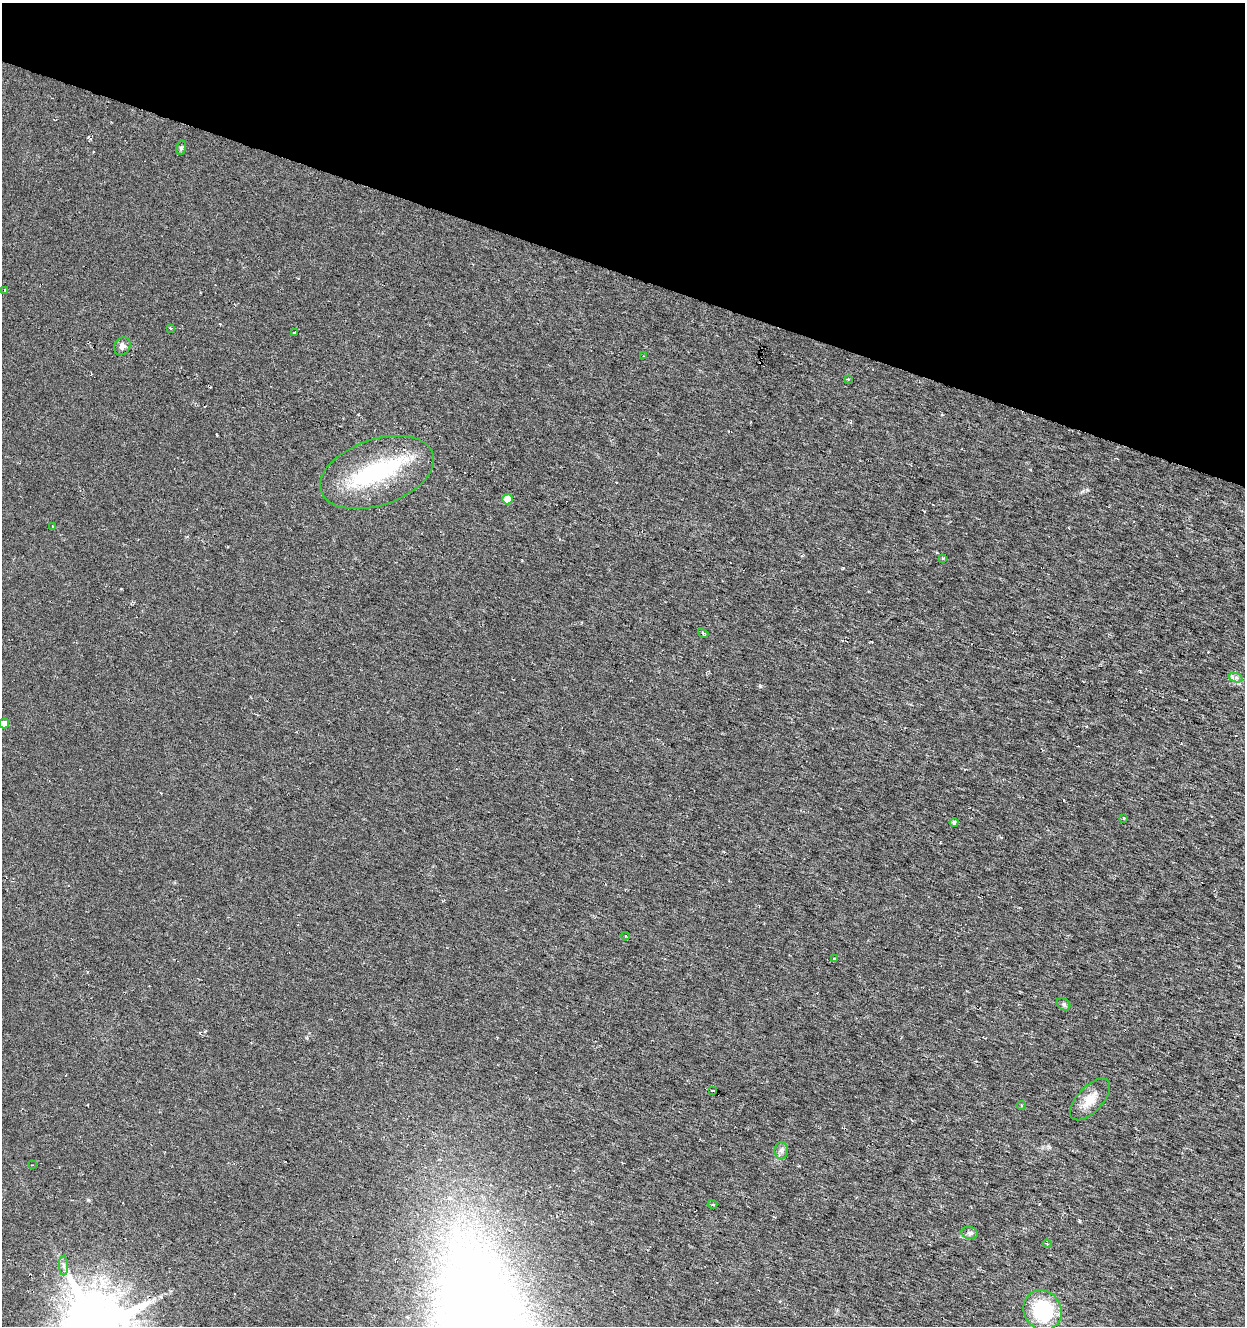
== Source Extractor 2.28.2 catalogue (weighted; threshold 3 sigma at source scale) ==
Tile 2 of 4 x 4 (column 2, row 1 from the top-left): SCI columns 1458-2700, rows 3975-5298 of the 5463 x 5298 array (HDU 1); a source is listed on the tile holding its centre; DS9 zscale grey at full resolution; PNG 1247 x 1328 px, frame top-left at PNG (2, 3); each listed source drawn as its Kron ellipse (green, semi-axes under 4 px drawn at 4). Shown black and unused: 20% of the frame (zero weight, under 3 of 6 exposures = <1% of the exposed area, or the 3 px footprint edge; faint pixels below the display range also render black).
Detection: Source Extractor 2.28.2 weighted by HDU 2 'WHT'; one run over the whole footprint, this tile lists its part. Background 0.00669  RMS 0.0034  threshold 0.0139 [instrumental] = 3 sigma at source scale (4.09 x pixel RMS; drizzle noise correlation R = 1.36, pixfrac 0.8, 0.0396/0.0396 arcsec/px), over >= 5 px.
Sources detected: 33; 2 inside a brighter object's white glare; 2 cosmic-ray / hot-pixel residue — neither listed nor drawn; the other 29 listed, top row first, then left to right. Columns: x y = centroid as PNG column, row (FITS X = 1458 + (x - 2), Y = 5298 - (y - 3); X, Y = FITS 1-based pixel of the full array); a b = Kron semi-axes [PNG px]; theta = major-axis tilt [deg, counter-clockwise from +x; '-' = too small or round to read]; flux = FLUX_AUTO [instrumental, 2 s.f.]
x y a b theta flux
181 148 7 4 81 0.55
5 290 3 3 - 0.35
171 328 4 3 - 0.31
295 332 3 2 - 0.25
122 346 9 7 53 1.4
644 356 3 2 - 0.3
848 379 3 3 - 0.24
377 472 59 33 19 31
507 499 5 5 - 5.6
52 526 3 2 - 0.23
943 558 4 3 - 0.35
703 633 6 3 -38 0.4
1236 678 7 4 -19 0.81
4 724 5 5 - 2.8
1124 818 4 3 - 0.36
954 822 4 4 - 0.74
625 936 4 3 - 0.38
834 958 3 2 - 0.26
1064 1004 7 5 -38 0.67
713 1090 3 2 - 0.54
1090 1099 26 12 47 5.2
1021 1106 4 2 - 0.3
781 1150 9 6 89 1
32 1165 3 3 - 0.26
713 1204 5 3 - 0.45
970 1233 8 6 -15 0.87
1047 1244 4 3 - 0.47
63 1265 10 4 -89 0.92
1042 1310 20 18 -60 23
Unlisted compact peaks at least as high as the median listed source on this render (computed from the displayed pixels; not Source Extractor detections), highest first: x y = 760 686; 843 568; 1087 490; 88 1200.